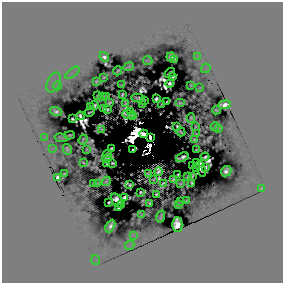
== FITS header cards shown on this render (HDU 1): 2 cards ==
NAXIS1  =                  281 /
NAXIS2  =                  281 /

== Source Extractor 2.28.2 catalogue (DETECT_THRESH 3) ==
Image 281 x 281 px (HDU 1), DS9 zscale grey, 1 PNG px = 1 image px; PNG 285 x 285 px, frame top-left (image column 1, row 281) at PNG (2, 2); each listed source drawn as its Kron ellipse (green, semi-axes under 4 px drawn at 4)
Background 0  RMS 1.2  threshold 3.67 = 3 sigma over >= 5 px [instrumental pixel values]
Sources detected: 149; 35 with non-positive FLUX_AUTO (blend fragments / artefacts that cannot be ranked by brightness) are neither listed nor drawn; the other 114 listed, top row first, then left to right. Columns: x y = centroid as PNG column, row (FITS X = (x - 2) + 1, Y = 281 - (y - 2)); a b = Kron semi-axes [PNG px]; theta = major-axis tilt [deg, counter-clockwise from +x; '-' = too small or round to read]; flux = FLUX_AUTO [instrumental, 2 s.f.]
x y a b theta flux
104 57 5 4 - 790
171 57 4 4 - 770
198 57 3 3 - 95
175 59 3 2 - 190
148 61 5 2 - 65
128 67 5 2 - 75
206 68 5 2 - 70
118 71 4 2 - 49
73 73 8 3 38 100
170 73 5 2 - 150
173 76 3 2 - 280
104 77 3 2 - 140
96 81 3 3 - 160
54 82 10 6 65 200
170 83 4 4 - 18
121 85 4 2 - 94
191 85 3 2 - 91
57 86 4 3 - 87
200 88 3 2 - 69
122 95 3 2 - 150
97 96 3 2 - 65
103 96 4 2 - 210
106 96 3 2 - 26
138 98 7 2 -10 190
156 99 3 3 - 350
144 100 2 2 - 18
110 102 4 2 - 120
166 102 3 2 - 160
180 103 5 2 - 120
126 104 3 3 - 79
162 104 2 2 - 130
95 105 4 3 - 290
142 105 4 2 - 47
225 105 6 4 8 2300
90 107 3 2 - 230
104 108 4 2 - 190
107 109 3 2 - 170
216 110 4 2 - 110
56 111 6 4 -15 520
130 111 3 2 - 160
90 112 5 2 - 56
128 114 6 3 -3 390
80 116 4 2 - 630
132 116 4 2 - 10
191 118 5 3 - 17
72 119 3 2 - 240
177 126 3 2 - 210
195 126 3 2 - 110
215 127 4 2 - 45
219 128 3 2 - 93
102 129 3 2 - 71
181 132 4 2 - 140
144 134 4 3 - 2200
196 134 2 2 - 89
70 135 5 2 - 150
45 137 3 2 - 55
150 137 4 2 - 3700
61 138 6 3 -12 2.4
83 140 5 2 - 48
194 140 3 2 - 160
53 148 3 2 - 47
111 148 2 2 - 370
67 149 5 4 - 110
87 149 3 2 - 110
133 150 3 2 - 500
197 150 4 2 - 9.1
107 154 4 2 - 320
182 157 6 3 23 79
205 157 4 2 - 450
107 158 5 3 - 180
83 162 3 2 - 150
107 163 4 2 - 53
112 163 3 2 - 210
196 163 2 2 - 310
193 166 2 2 - 440
206 167 4 2 - 260
197 168 2 2 - 230
201 168 8 3 -74 710
158 171 4 2 - 75
226 171 6 4 43 930
148 173 3 2 - 160
64 174 4 2 - 170
178 174 2 2 - 110
192 176 4 2 - 200
58 177 4 3 - 1200
188 177 3 2 - 130
154 179 3 2 - 69
174 180 4 3 - 160
106 181 5 3 - 34
94 183 2 2 - 120
98 183 2 2 - 96
163 183 3 2 - 61
192 183 4 2 - 270
180 184 2 2 - 89
130 185 2 2 - 320
261 188 4 3 - 180
140 192 3 2 - 130
156 194 2 2 - 160
125 197 4 3 - 400
117 200 8 5 -54 1000
186 201 3 2 - 130
109 202 2 2 - 290
181 202 3 2 - 86
122 204 4 3 - 480
149 204 3 2 - 140
178 205 3 2 - 110
118 207 3 3 - 230
141 215 2 2 - 52
161 217 6 2 75 41
177 225 7 5 89 4200
110 226 7 3 63 600
133 235 3 2 - 66
130 245 5 3 - 130
96 260 5 3 - 76
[35 non-positive-flux detections neither listed nor drawn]